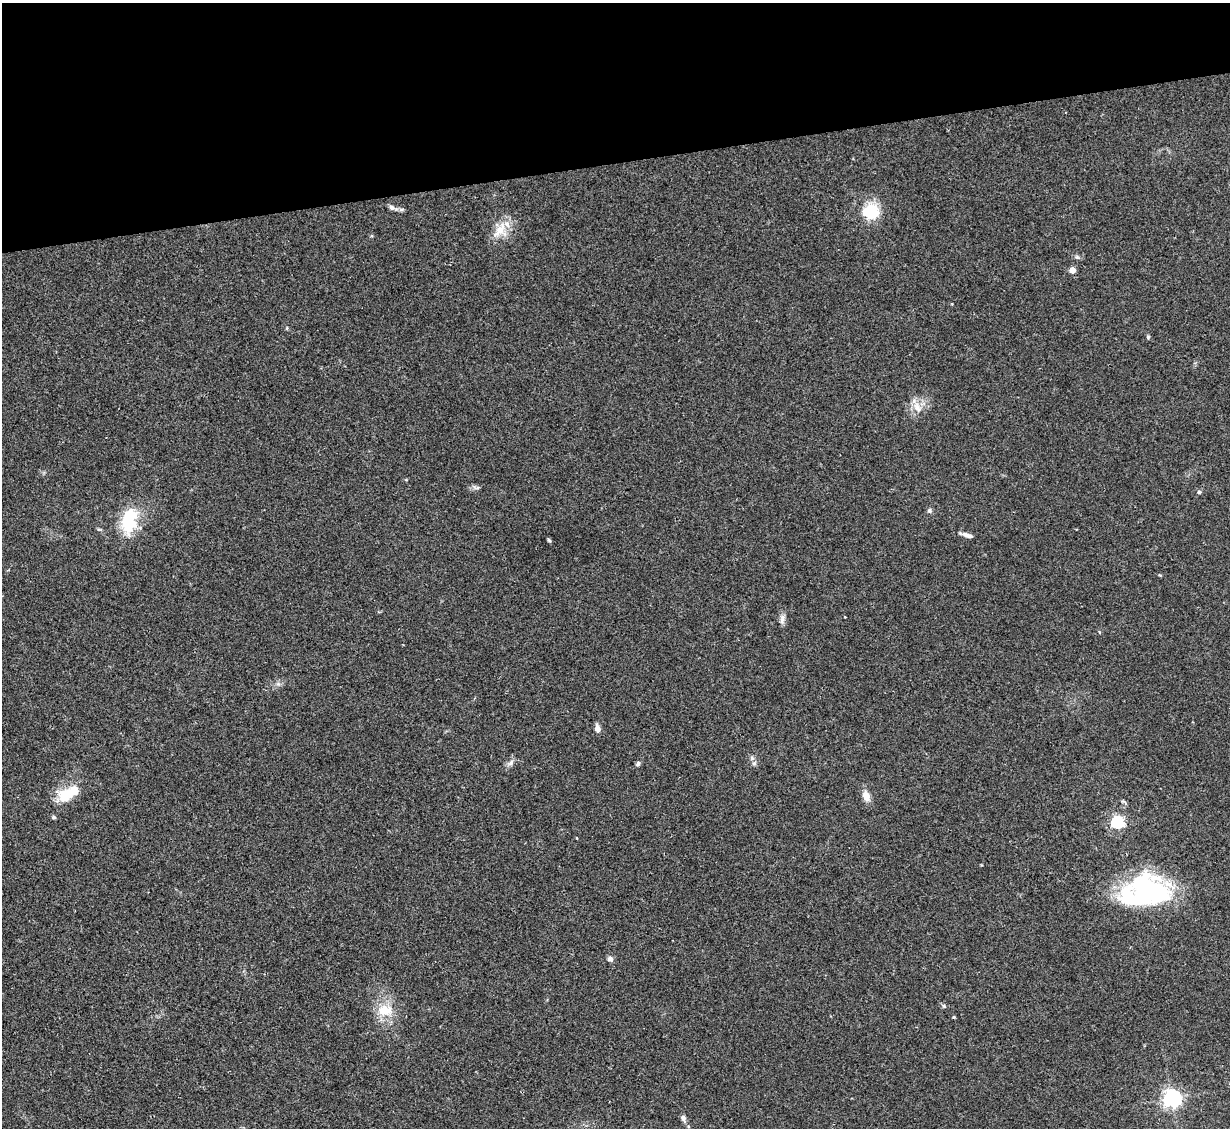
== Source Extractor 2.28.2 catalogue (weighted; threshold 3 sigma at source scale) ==
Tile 3 of 4 x 4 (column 3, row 1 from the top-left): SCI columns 2455-3682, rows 3627-4752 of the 4909 x 4890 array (HDU 1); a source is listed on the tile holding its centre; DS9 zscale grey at full resolution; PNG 1232 x 1130 px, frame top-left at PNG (2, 3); no overlay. Shown black and unused: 14% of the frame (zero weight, under 2 of 3 exposures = <1% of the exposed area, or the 3 px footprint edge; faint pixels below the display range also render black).
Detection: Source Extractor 2.28.2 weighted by HDU 2 'WHT'; one run over the whole footprint, this tile lists its part. Background 0.0784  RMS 0.0093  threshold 0.0417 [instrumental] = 3 sigma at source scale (4.5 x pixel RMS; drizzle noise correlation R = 1.50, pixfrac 1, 0.05/0.05 arcsec/px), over >= 5 px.
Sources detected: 30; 1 inside a brighter listed object's ellipse — not listed separately; the other 29 listed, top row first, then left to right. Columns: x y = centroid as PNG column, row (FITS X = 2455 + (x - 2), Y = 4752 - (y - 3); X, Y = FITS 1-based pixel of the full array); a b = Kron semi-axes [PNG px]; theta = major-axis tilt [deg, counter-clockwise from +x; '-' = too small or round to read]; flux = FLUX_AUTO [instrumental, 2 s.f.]
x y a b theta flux
392 207 9 6 -31 2.8
871 212 20 18 0 29
500 230 27 11 50 16
1072 270 5 5 - 8.8
287 328 5 3 - 0.83
1148 337 5 4 - 1.1
917 407 16 9 -63 8.8
1199 492 5 4 - 1.8
929 510 6 6 - 2.1
129 520 27 15 80 48
967 535 13 5 -18 4.4
549 540 5 4 - 1.2
782 619 15 6 80 3.9
597 729 8 6 -72 4.7
511 763 11 5 50 3.3
638 763 7 5 58 2
754 763 6 5 - 1.9
71 791 34 14 14 22
866 796 11 8 -67 8.1
54 817 5 4 - 1.5
1117 822 6 5 - 140
577 838 4 2 - 0.55
1145 891 54 34 7 150
610 959 6 6 - 3.5
944 1006 6 4 -46 1.4
385 1010 23 16 -1 21
954 1017 4 4 - 0.86
1172 1098 6 6 - 400
683 1118 7 6 - 3.3